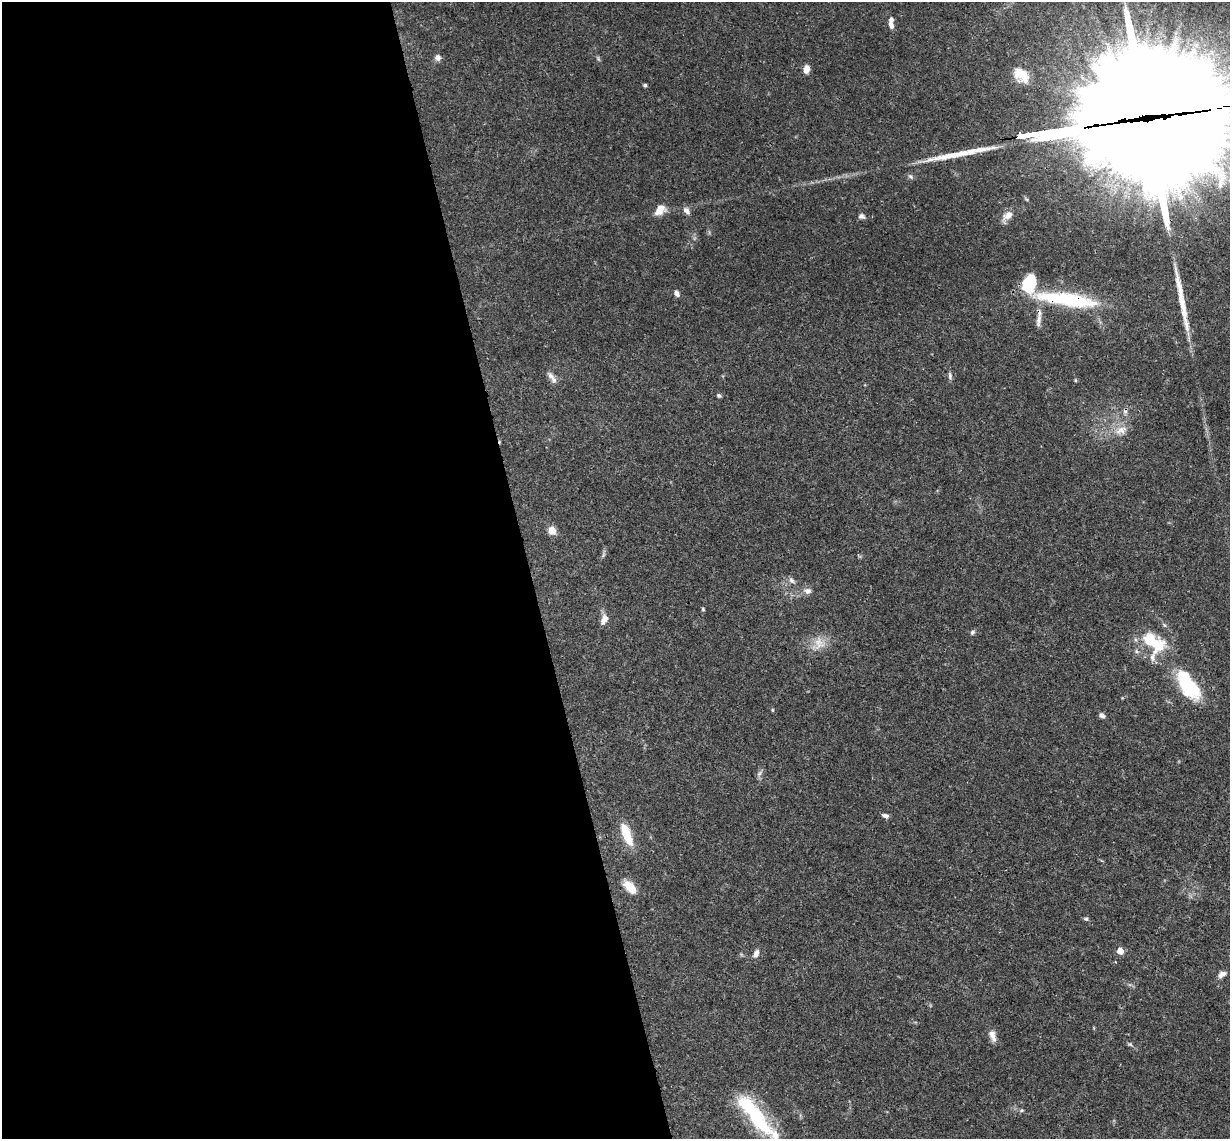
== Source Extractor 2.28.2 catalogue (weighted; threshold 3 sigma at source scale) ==
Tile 9 of 4 x 4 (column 1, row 3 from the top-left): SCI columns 60-1287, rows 1402-2538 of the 5026 x 4964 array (HDU 1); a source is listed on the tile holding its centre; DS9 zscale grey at full resolution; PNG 1232 x 1141 px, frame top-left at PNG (2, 2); no overlay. Shown black and unused: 43% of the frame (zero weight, under 3 of 4 exposures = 6% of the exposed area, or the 3 px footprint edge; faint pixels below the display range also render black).
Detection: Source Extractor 2.28.2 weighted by HDU 2 'WHT'; one run over the whole footprint, this tile lists its part. Background 0.0422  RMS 0.0029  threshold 0.0129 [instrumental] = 3 sigma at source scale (4.5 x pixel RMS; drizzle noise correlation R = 1.50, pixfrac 1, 0.05/0.05 arcsec/px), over >= 5 px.
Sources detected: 58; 8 inside a brighter object's white glare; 1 cosmic-ray / hot-pixel residue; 3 long thin detections or spike segments (spike, bleed or trail) — not listed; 3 inside a brighter listed object's ellipse — not listed separately; the other 43 listed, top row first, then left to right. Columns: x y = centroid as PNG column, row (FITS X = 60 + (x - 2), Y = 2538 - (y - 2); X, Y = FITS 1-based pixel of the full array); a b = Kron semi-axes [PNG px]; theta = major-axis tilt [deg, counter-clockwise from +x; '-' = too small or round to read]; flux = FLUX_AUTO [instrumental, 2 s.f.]
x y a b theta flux
891 25 8 5 -66 1.4
438 58 8 8 - 1.1
806 69 8 6 78 2.4
1021 75 18 11 -46 5.1
645 85 4 3 - 0.58
1147 123 69 67 61 7800
911 176 9 6 -39 0.68
660 210 14 9 42 3.2
687 211 11 6 -51 1.3
1008 215 16 10 33 2.4
861 216 8 7 - 0.9
676 293 7 6 - 1.1
1073 300 61 19 -9 23
1039 320 21 6 84 2
551 376 14 7 -47 1.6
950 376 11 5 -83 0.77
1075 380 4 4 - 0.31
719 395 6 4 -33 0.56
1121 430 18 11 16 3.2
552 530 9 8 - 2.7
603 555 8 4 54 0.54
792 581 10 6 -39 0.97
808 591 10 8 -10 1.4
703 609 4 4 - 0.36
604 619 13 7 68 2.1
972 632 7 5 47 0.61
1151 641 37 27 -53 14
819 643 20 15 -88 4.2
1188 685 38 16 -56 18
772 710 5 3 - 0.27
1102 715 7 5 -23 0.98
759 773 10 5 54 0.8
886 816 8 5 -18 0.93
627 835 26 9 -68 8.5
630 887 17 9 -47 5
1086 919 7 5 -12 0.5
1120 951 5 4 - 4.2
756 954 11 7 65 1.5
1222 974 11 7 30 1.4
992 1035 16 8 -72 2
1130 1044 6 5 - 0.48
1021 1110 6 5 - 0.5
755 1116 64 15 -49 25
Overlapping masked pixels (flux is a lower limit): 3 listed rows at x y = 1147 123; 1073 300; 1039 320
Isophote crosses this tile's border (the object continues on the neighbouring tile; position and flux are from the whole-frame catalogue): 2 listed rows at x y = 1147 123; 755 1116